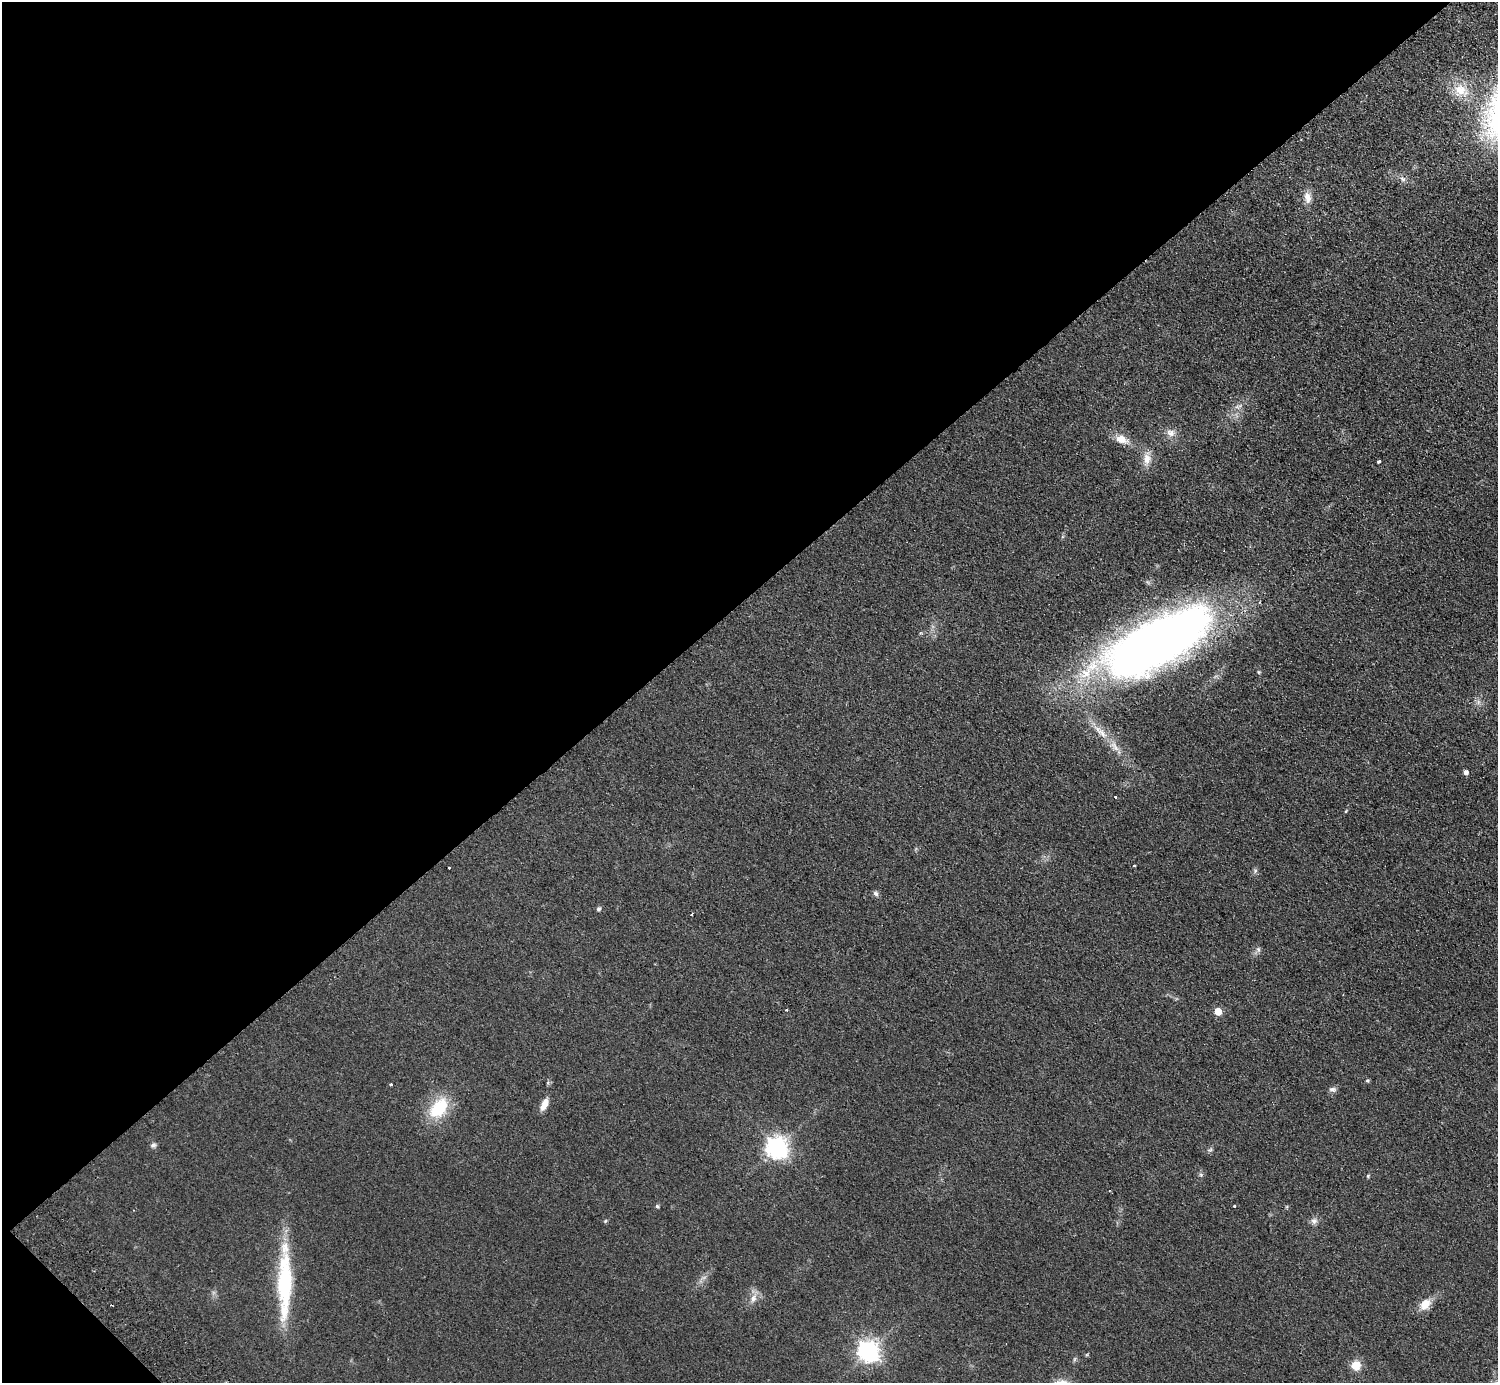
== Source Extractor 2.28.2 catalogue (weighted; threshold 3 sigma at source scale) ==
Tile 5 of 4 x 4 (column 1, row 2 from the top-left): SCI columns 45-1540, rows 2963-4343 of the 6072 x 6066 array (HDU 1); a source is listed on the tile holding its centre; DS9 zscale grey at full resolution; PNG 1500 x 1385 px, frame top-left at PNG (2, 2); no overlay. Shown black and unused: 44% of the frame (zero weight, under 2 of 3 exposures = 3% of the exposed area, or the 3 px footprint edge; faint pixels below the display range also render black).
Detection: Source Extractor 2.28.2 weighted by HDU 2 'WHT'; one run over the whole footprint, this tile lists its part. Background 0.0639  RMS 0.0091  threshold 0.0409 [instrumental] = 3 sigma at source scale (4.5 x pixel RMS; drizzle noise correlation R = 1.50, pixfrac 1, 0.05/0.05 arcsec/px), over >= 5 px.
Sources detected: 41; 1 cosmic-ray / hot-pixel residue — not listed; the other 40 listed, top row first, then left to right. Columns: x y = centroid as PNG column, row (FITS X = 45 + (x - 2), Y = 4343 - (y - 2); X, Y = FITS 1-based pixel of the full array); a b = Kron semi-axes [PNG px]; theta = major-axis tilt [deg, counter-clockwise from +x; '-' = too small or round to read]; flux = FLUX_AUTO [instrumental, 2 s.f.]
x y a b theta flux
1460 90 22 19 -25 21
1403 179 9 7 -48 3.4
1307 197 16 9 -80 7.5
1171 433 12 10 -28 6.1
1122 439 18 11 -19 10
1147 459 15 11 -85 9.1
1379 462 4 3 - 3
1156 643 119 43 29 700
1102 733 17 6 -39 7.6
1115 747 18 6 -50 6.9
1466 772 5 4 - 3.5
1116 797 3 3 - 2.5
1346 811 5 3 - 0.8
1134 865 3 3 - 0.91
449 868 3 3 - 1.4
1255 871 6 6 - 1.8
876 893 8 6 -45 2.4
599 909 6 5 - 1.7
692 914 4 2 - 0.76
1258 949 7 6 - 2.2
786 1010 3 3 - 1.7
1218 1011 5 5 - 17
1367 1080 5 3 - 1
391 1084 3 3 - 2
1332 1089 10 6 -6 2.7
544 1104 14 7 64 7.9
439 1108 29 18 51 36
153 1145 8 6 42 2.3
777 1147 8 7 - 580
1210 1150 6 5 - 1.6
1368 1176 5 4 - 1.1
657 1206 5 4 - 1.4
1234 1206 3 3 - 2.1
605 1221 5 4 - 0.99
1314 1221 9 8 - 3.5
285 1282 91 16 89 82
753 1298 12 8 78 5.8
1425 1304 13 10 49 12
869 1351 8 7 - 520
1356 1365 11 10 - 12
Overlapping masked pixels (flux is a lower limit): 1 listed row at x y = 1156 643